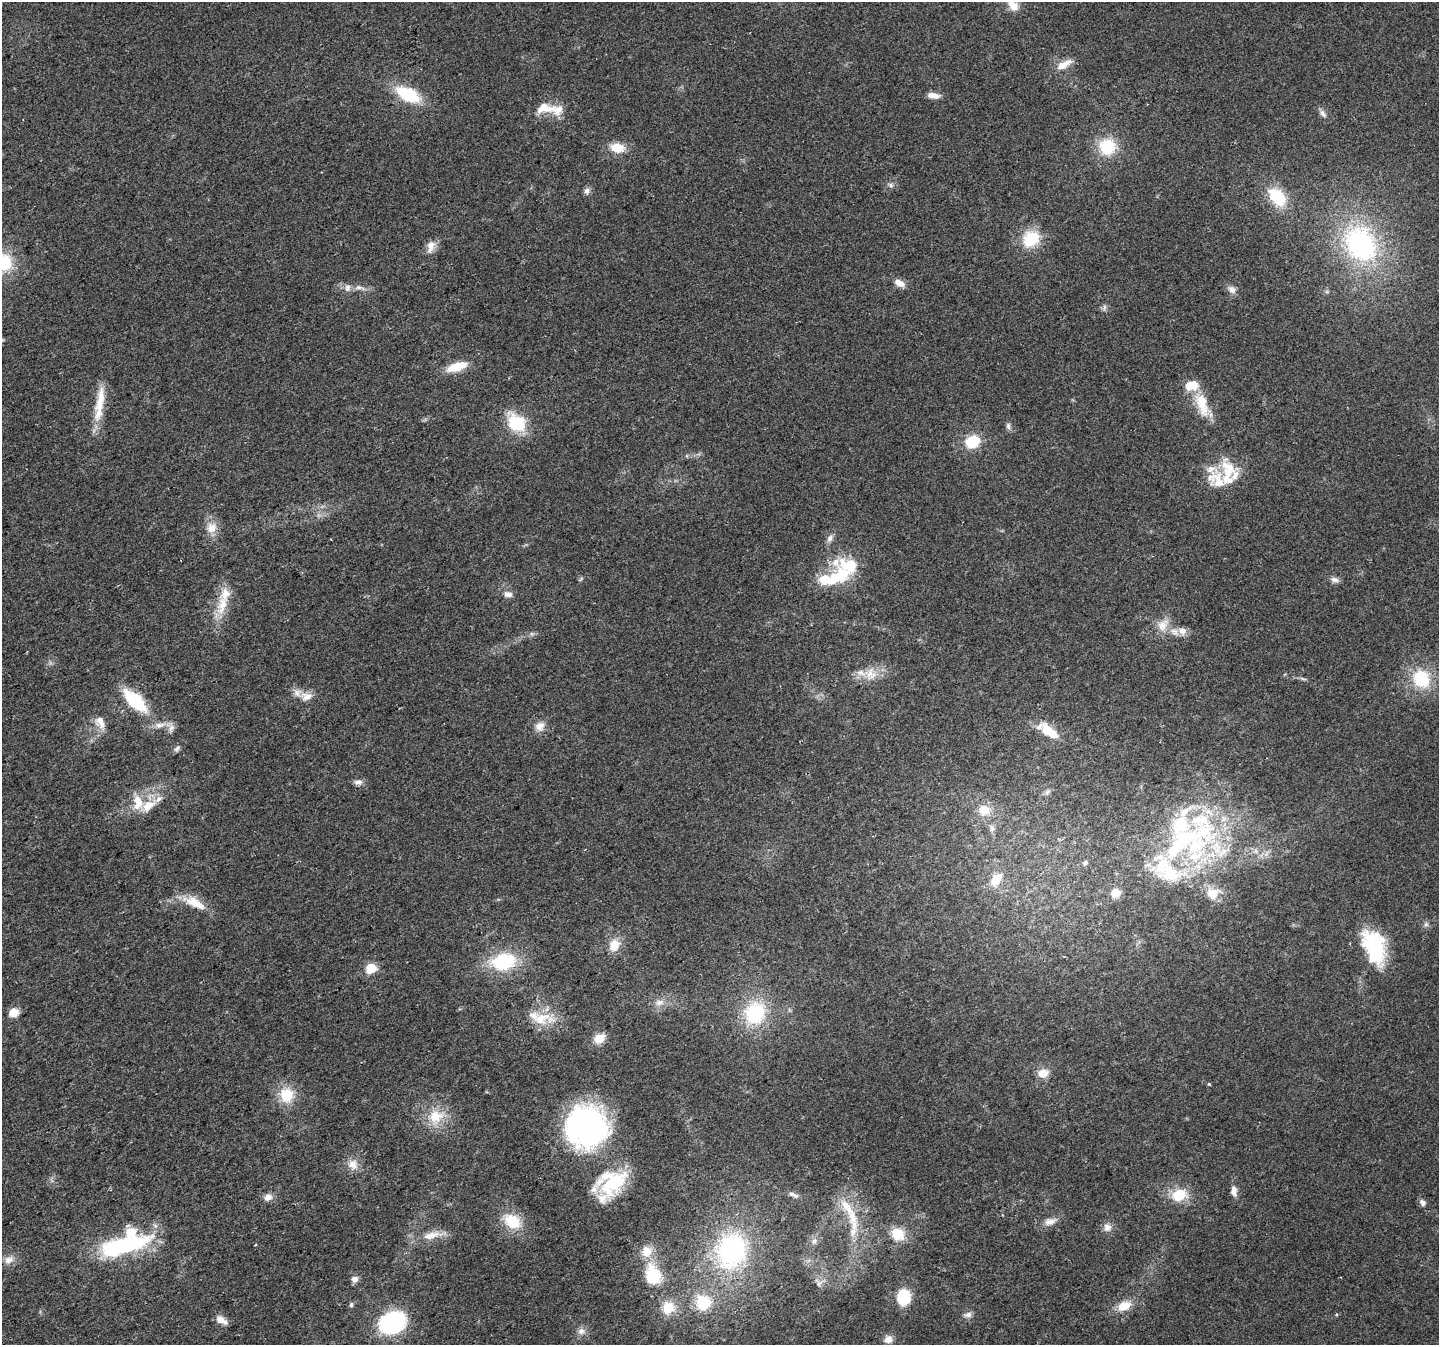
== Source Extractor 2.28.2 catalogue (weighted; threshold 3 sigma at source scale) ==
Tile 7 of 4 x 4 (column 3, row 2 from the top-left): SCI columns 2907-4343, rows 2860-4202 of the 5810 x 5659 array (HDU 1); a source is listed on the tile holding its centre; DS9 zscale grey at full resolution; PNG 1441 x 1347 px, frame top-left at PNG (2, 2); no overlay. Shown black and unused: <1% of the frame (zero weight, under 2 of 3 exposures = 2% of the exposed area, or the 3 px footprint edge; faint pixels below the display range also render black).
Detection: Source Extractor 2.28.2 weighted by HDU 2 'WHT'; one run over the whole footprint, this tile lists its part. Background 0.047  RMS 0.0076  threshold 0.0342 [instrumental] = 3 sigma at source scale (4.5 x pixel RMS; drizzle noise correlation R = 1.50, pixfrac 1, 0.0396/0.0396 arcsec/px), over >= 5 px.
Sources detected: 127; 1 cosmic-ray / hot-pixel residue — not listed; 23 inside a brighter listed object's ellipse — not listed separately; the other 103 listed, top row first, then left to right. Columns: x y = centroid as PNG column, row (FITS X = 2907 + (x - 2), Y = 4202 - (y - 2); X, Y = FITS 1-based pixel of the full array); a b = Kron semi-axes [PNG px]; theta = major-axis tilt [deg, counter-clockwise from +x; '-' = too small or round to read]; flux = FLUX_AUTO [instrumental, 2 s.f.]
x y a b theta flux
1013 5 14 10 -52 9.6
1063 65 21 9 29 8.7
408 95 29 15 -28 33
933 95 15 7 -10 5.6
545 108 30 13 -1 15
1323 113 11 6 -53 2.9
1107 147 20 19 - 26
617 148 16 10 -9 13
891 185 7 5 -47 1.7
587 191 9 7 71 2.6
1277 197 23 15 -48 28
1031 239 19 16 43 27
1360 244 46 37 -58 120
431 246 17 9 81 6
3 262 23 19 -53 32
899 283 14 8 -30 5.9
359 287 8 6 -1 2.5
347 288 10 6 64 2.9
1232 290 12 8 -45 4.1
1104 307 9 4 82 1.6
456 367 20 8 18 18
100 401 43 12 81 19
1202 404 34 13 -74 21
516 423 23 19 -32 29
1008 426 10 6 -82 2.2
972 442 15 12 28 22
1228 469 30 17 -74 21
212 528 14 12 62 9.2
830 538 10 7 65 3.2
835 577 46 16 18 35
1334 580 11 7 -13 3.2
508 594 12 8 -15 4
222 605 31 14 72 18
1163 625 19 13 57 10
1182 631 10 10 - 5.8
870 674 19 16 -84 12
1421 679 19 17 -60 35
306 696 16 11 2 7.4
135 701 32 14 -43 37
100 722 18 11 -65 7.9
160 725 16 8 10 5.7
540 726 12 10 35 6.1
1039 727 26 9 21 6.9
1053 734 16 8 -46 13
177 748 11 5 48 2
358 782 12 6 1 3.2
1047 792 10 5 36 1.9
148 805 20 12 36 13
984 810 14 13 - 12
992 828 10 6 -89 2.7
1182 842 76 25 39 110
1216 847 22 15 -67 22
1085 863 6 6 - 2.2
996 880 18 11 57 12
1115 893 11 10 - 7.5
1213 893 18 16 11 12
195 903 33 11 -26 15
1426 924 6 6 - 1.7
614 945 15 12 63 11
1374 947 37 21 -72 55
503 961 30 20 11 44
371 968 5 5 - 44
659 1002 13 8 13 5
14 1012 7 7 - 12
755 1013 26 23 57 49
541 1019 26 17 15 18
599 1038 12 9 32 9.9
1043 1073 12 10 12 8
1209 1084 4 4 - 0.68
287 1095 16 15 - 21
436 1117 21 18 26 19
586 1127 46 45 - 160
353 1164 12 12 - 7.3
613 1183 41 21 29 47
1234 1191 12 7 -86 5
793 1195 15 5 -21 2.9
1179 1195 17 13 19 20
268 1197 11 8 12 4.6
1423 1203 9 7 -52 2.8
852 1217 41 13 -77 27
512 1221 19 15 -36 22
1050 1221 17 8 18 5.7
1107 1227 10 10 - 4.6
897 1234 16 14 -29 16
431 1235 29 9 13 11
814 1241 6 6 - 2.3
123 1246 49 14 15 110
731 1250 41 33 74 100
646 1251 14 12 81 10
9 1260 14 10 19 5.4
653 1275 23 17 -75 32
354 1279 8 7 - 3.9
818 1283 8 7 - 3.3
903 1297 15 13 78 29
703 1303 19 17 -70 24
351 1305 7 5 76 1.4
1124 1306 18 12 23 12
668 1308 17 15 58 17
968 1315 11 7 18 3
221 1320 14 7 -26 6.1
393 1322 16 11 24 150
581 1331 10 9 - 3.9
888 1339 11 10 - 5.2
Isophote crosses this tile's border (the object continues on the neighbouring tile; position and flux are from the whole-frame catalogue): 2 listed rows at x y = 1013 5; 3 262